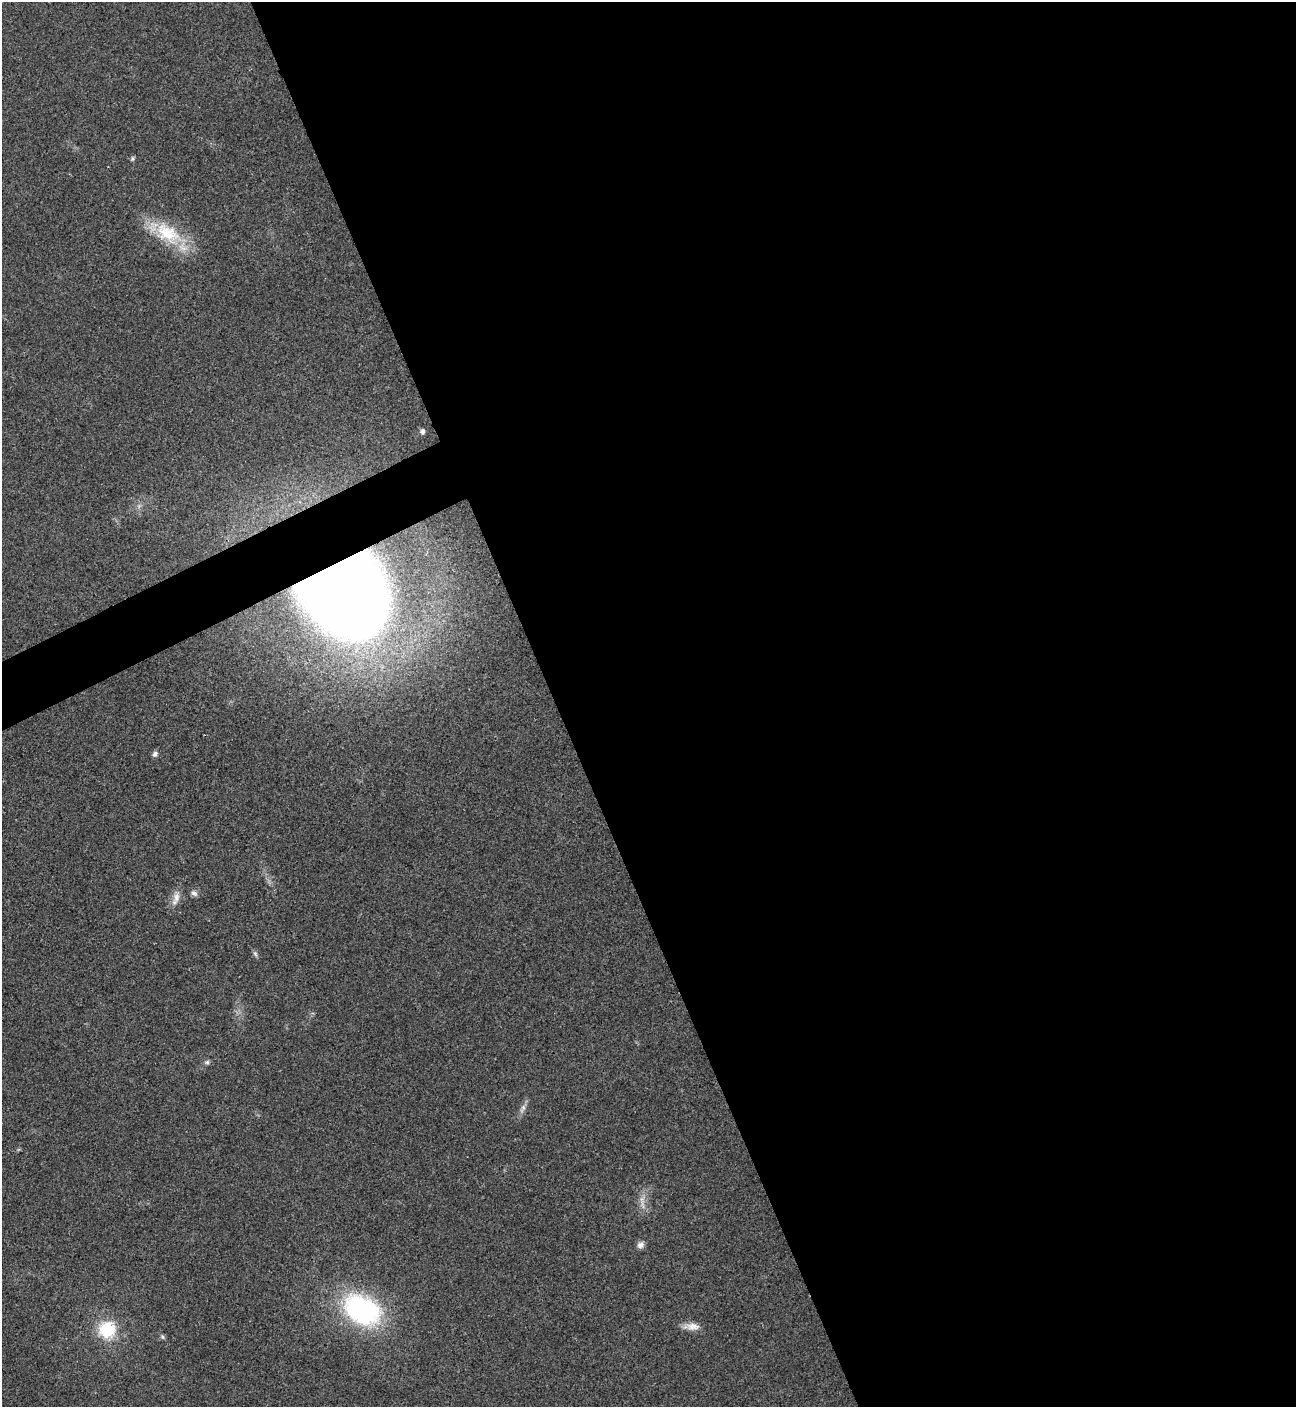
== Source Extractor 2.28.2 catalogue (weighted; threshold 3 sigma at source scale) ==
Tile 8 of 4 x 4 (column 4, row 2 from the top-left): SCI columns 4176-5469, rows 2816-4220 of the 5625 x 5635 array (HDU 1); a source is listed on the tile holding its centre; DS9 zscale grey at full resolution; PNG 1298 x 1409 px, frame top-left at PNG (2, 2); no overlay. Shown black and unused: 59% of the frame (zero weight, under 3 of 4 exposures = <1% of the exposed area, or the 3 px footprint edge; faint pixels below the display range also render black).
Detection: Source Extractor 2.28.2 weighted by HDU 2 'WHT'; one run over the whole footprint, this tile lists its part. Background 0.0197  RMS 0.0056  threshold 0.025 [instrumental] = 3 sigma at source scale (4.5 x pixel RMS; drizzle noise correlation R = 1.50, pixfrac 1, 0.05/0.05 arcsec/px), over >= 5 px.
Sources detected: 16; all 16 listed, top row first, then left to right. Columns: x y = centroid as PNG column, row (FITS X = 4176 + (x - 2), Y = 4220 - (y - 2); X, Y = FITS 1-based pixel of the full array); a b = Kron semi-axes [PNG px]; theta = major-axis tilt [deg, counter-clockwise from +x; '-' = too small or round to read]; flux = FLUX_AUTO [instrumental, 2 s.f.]
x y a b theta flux
132 158 7 4 71 0.85
167 233 40 23 -34 28
422 431 6 6 - 1.5
344 590 58 49 -56 1200
155 754 8 6 51 1.6
194 893 10 6 -37 1.8
176 897 16 8 77 4.3
255 954 8 5 -67 1.3
207 1062 6 5 - 1.1
523 1108 15 6 64 2.7
642 1199 5 5 - 1.4
640 1245 9 8 - 2.4
362 1310 41 29 -29 90
693 1326 19 9 -3 4.9
107 1330 17 16 - 24
162 1337 7 4 -70 0.92
Overlapping masked pixels (flux is a lower limit): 1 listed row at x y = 344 590